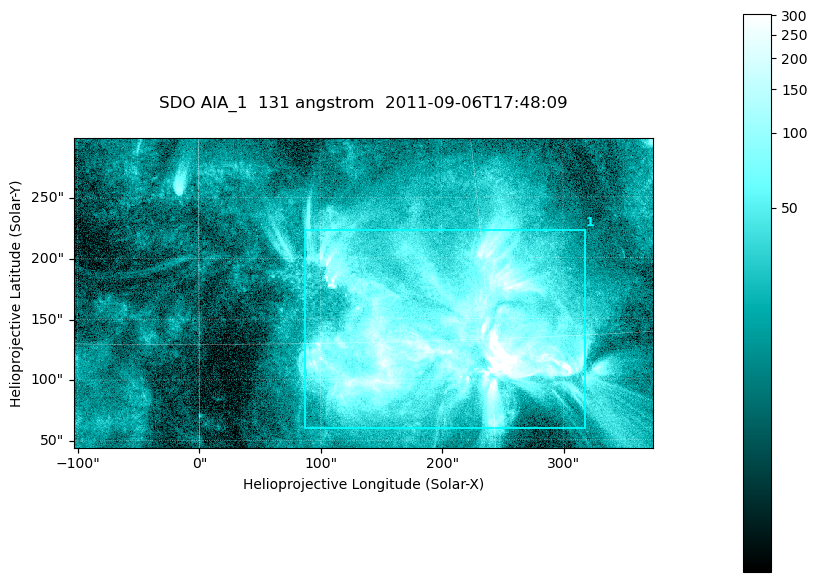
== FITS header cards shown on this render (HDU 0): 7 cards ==
TELESCOP= 'SDO     '           /
INSTRUME= 'AIA_1   '           /
WAVELNTH=                  131 /
WAVEUNIT= 'angstrom'           /
DATE-OBS= '2011-09-06T17:48:09.62' /
CTYPE1  = 'HPLN-TAN'           /
CTYPE2  = 'HPLT-TAN'           /

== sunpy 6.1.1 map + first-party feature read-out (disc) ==
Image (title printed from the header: SDO AIA_1  131 angstrom  2011-09-06T17:48:09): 794 x 424 px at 0.601 arcsec/px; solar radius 952 arcsec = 1585 px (partial field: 4.3% of the solar disc is inside the frame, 100% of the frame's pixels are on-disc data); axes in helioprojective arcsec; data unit not stated in the header (colour bar unlabelled)
Pointing: header CRPIX1/2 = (2043.22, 2045.61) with CRVAL1/2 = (0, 0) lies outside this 794 x 424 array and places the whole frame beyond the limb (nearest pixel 1.29 R_sun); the SolarSoft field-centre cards XCEN/YCEN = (135.3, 171.3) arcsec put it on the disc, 1698 arcsec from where CRPIX/CRVAL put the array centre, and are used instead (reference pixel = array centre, CRVAL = XCEN/YCEN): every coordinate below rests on XCEN/YCEN
Orientation: roll -0.139 deg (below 1 deg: not rotated)
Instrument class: DISC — disc imager (sunpy class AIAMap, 131 A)
Bright regions (active regions / flare kernels): reference = the on-disc median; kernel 7 px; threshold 5 sigma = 73.8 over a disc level ~17.7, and >= 1.15x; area >= 336 px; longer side >= 5 px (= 3 arcsec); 1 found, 1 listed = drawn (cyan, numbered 1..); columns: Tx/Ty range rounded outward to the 2 arcsec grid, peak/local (2 s.f.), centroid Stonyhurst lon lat
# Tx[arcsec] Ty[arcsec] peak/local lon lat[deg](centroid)
1 86..318 58..224 43 +13 +15